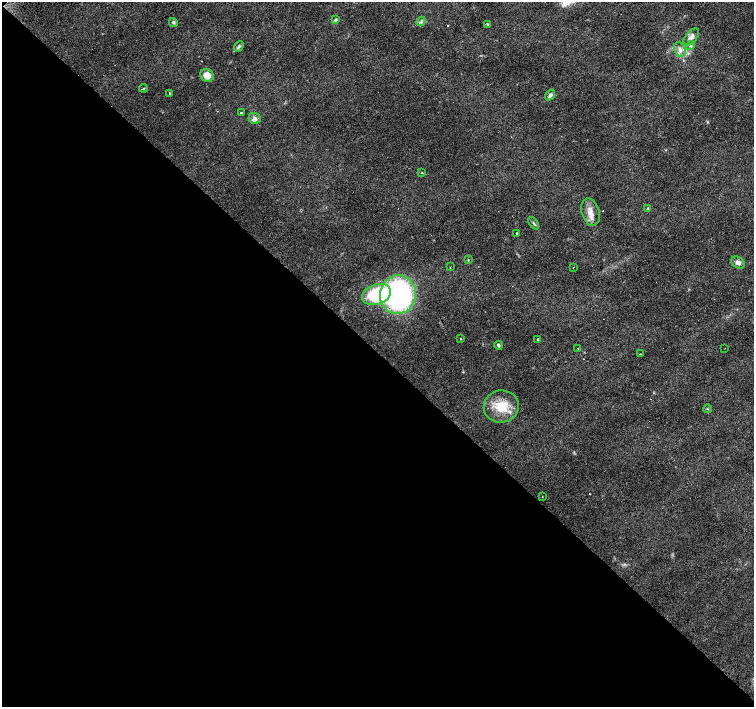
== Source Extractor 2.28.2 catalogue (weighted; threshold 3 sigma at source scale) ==
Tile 9 of 4 x 4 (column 1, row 3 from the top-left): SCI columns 1-1504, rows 1564-2972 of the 6018 x 6012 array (HDU 1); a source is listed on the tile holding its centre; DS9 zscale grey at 2 x 2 block average (1 PNG px = mean of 2 x 2 image px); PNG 756 x 709 px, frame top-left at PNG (2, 2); each listed source drawn as its Kron ellipse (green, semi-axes under 4 px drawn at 4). Shown black and unused: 50% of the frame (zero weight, under 3 of 4 exposures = <1% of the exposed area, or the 3 px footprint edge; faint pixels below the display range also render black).
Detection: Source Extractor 2.28.2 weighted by HDU 2 'WHT'; one run over the whole footprint, this tile lists its part. Background 0.0142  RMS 0.0028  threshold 0.0128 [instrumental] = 3 sigma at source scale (4.5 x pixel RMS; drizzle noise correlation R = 1.50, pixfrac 1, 0.0396/0.0396 arcsec/px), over >= 5 px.
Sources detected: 41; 4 cosmic-ray / hot-pixel residue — neither listed nor drawn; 3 inside a brighter listed object's ellipse — not listed separately; the other 34 listed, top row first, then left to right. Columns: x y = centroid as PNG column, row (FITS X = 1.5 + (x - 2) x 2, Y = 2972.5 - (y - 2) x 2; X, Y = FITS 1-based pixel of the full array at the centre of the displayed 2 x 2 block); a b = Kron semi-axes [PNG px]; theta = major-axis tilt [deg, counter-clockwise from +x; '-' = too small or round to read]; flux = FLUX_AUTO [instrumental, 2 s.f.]
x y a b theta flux
335 20 4 4 - 1.1
421 21 5 2 - 0.75
173 22 5 3 - 1
488 24 4 3 - 0.64
691 37 10 5 50 3.2
239 46 6 4 50 1.3
691 46 4 3 - 0.89
680 50 8 5 -69 3.4
207 75 7 6 - 6.4
144 88 4 2 - 0.57
170 93 2 2 - 1.4
550 95 6 4 53 1.9
241 112 2 2 - 13
255 118 6 5 - 2.2
422 173 3 2 - 0.44
647 208 3 3 - 0.7
590 212 14 9 -73 6.7
533 223 7 2 -52 0.88
517 233 2 2 - 3.1
468 260 3 2 - 0.43
738 262 7 5 -33 2.7
450 267 2 2 - 0.84
573 267 2 2 - 0.98
377 294 15 10 19 44
398 295 19 18 - 130
460 339 3 2 - 0.33
538 339 2 2 - 17
498 345 4 4 - 0.98
578 348 2 2 - 0.81
725 348 2 2 - 0.42
640 354 2 2 - 1.1
501 406 17 16 - 18
707 409 4 2 - 0.52
542 497 2 2 - 0.32
Diffuse or blended objects may show on this block-average render without a row.